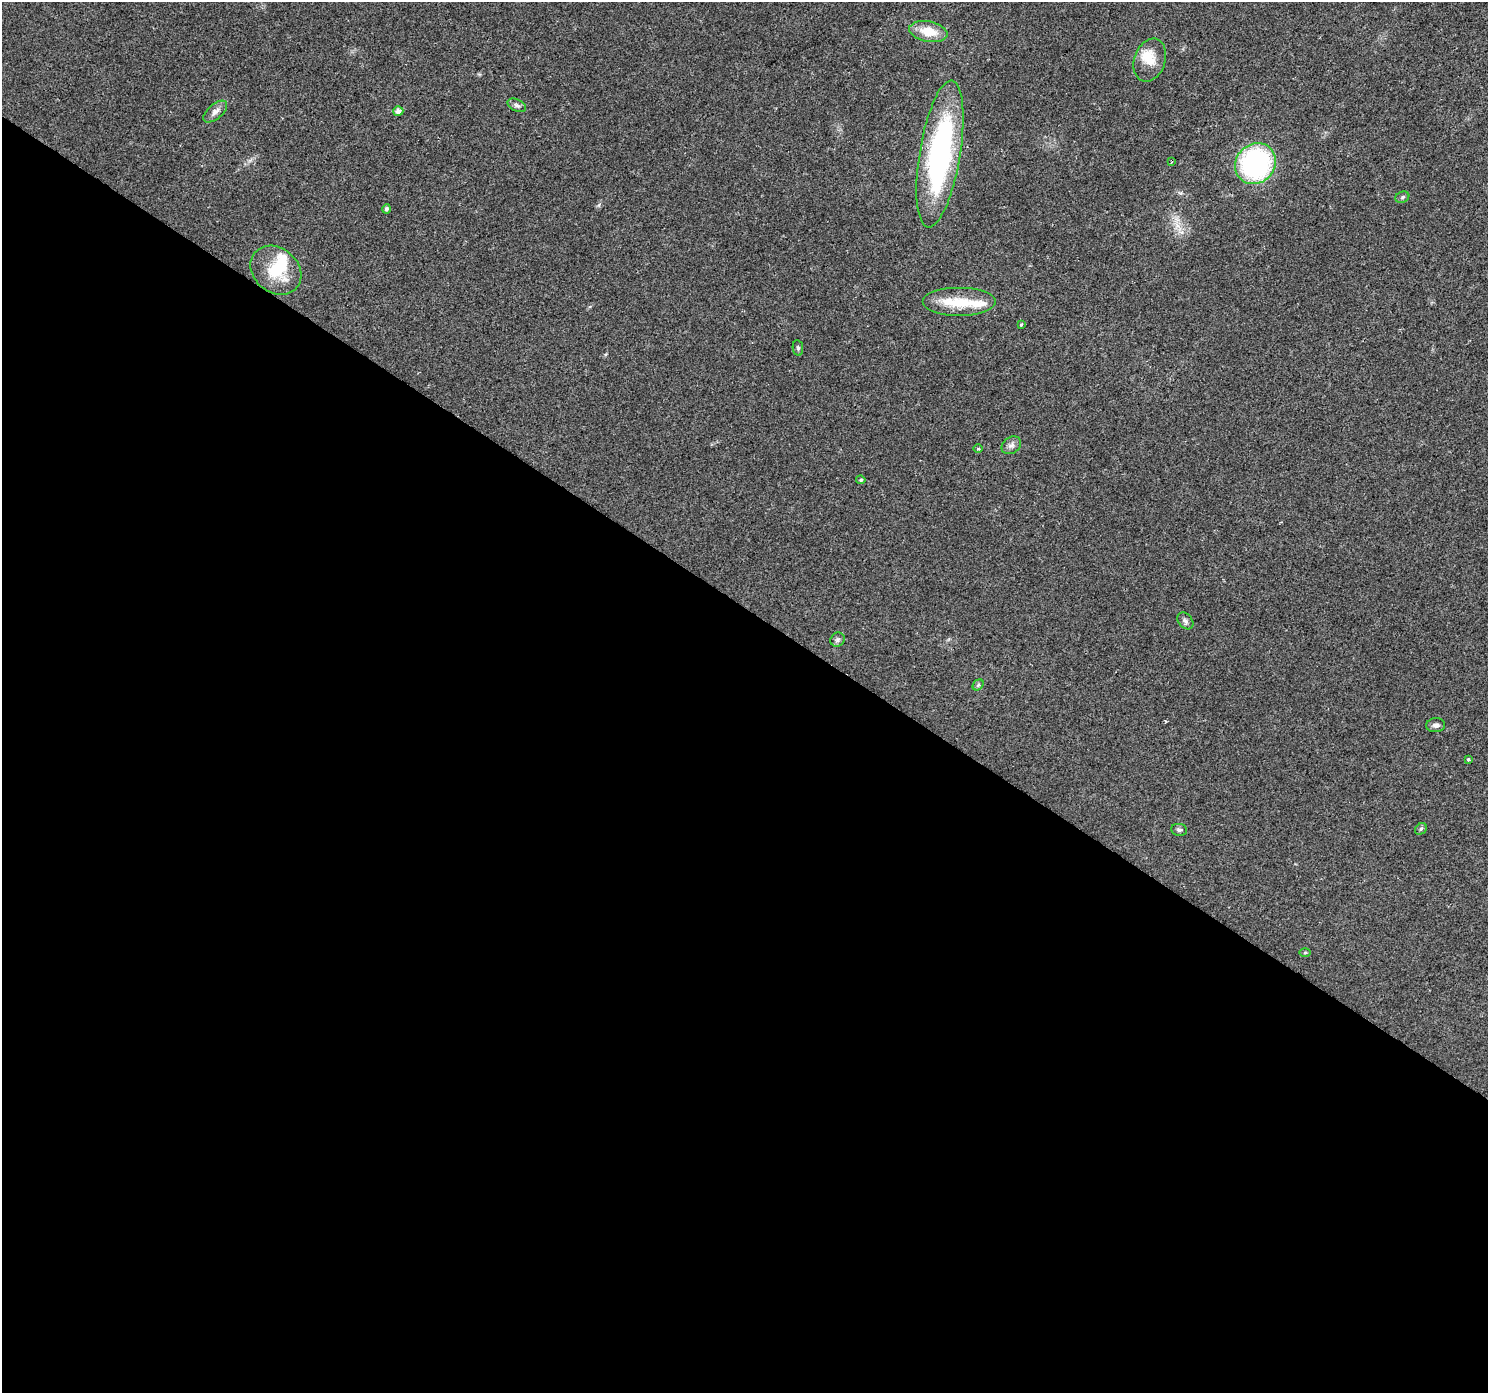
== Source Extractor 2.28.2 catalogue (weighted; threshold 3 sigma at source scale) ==
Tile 14 of 4 x 4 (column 2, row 4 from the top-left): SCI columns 1492-2977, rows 250-1640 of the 5949 x 5997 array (HDU 1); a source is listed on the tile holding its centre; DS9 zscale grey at full resolution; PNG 1490 x 1395 px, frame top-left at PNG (2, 2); each listed source drawn as its Kron ellipse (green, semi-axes under 4 px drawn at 4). Shown black and unused: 56% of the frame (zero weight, under 2 of 3 exposures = <1% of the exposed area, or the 3 px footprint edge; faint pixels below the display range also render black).
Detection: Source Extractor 2.28.2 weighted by HDU 2 'WHT'; one run over the whole footprint, this tile lists its part. Background 0.0542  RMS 0.006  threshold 0.027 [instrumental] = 3 sigma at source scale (4.5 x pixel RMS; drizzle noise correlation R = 1.50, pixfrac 1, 0.0396/0.0396 arcsec/px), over >= 5 px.
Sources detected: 28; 1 inside a brighter object's white glare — neither listed nor drawn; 2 inside a brighter listed object's ellipse — not listed separately; the other 25 listed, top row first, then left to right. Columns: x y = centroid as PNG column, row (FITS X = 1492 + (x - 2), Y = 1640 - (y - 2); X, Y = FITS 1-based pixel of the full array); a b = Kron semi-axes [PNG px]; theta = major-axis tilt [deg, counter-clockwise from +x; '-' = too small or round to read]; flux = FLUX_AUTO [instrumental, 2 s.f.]
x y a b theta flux
928 31 19 10 -11 11
1150 60 22 15 71 11
517 105 10 5 -26 1.8
398 111 5 5 - 2.5
215 112 14 7 41 3.3
940 154 74 20 81 130
1172 162 3 2 - 0.53
1255 164 21 19 46 100
1402 197 7 5 23 1.1
386 209 4 4 - 1.4
276 270 27 22 -39 24
959 302 37 14 0 21
1021 325 4 3 - 0.87
798 348 8 5 -80 1.1
1011 445 10 8 34 2.7
978 448 4 3 - 0.63
861 480 4 4 - 0.99
1185 621 9 6 -49 1.9
837 640 7 6 - 1.6
978 685 6 4 45 1.1
1436 725 9 7 6 2.3
1468 759 3 3 - 1.9
1421 829 6 5 - 1
1179 830 8 5 -7 1.3
1305 953 6 4 1 0.68